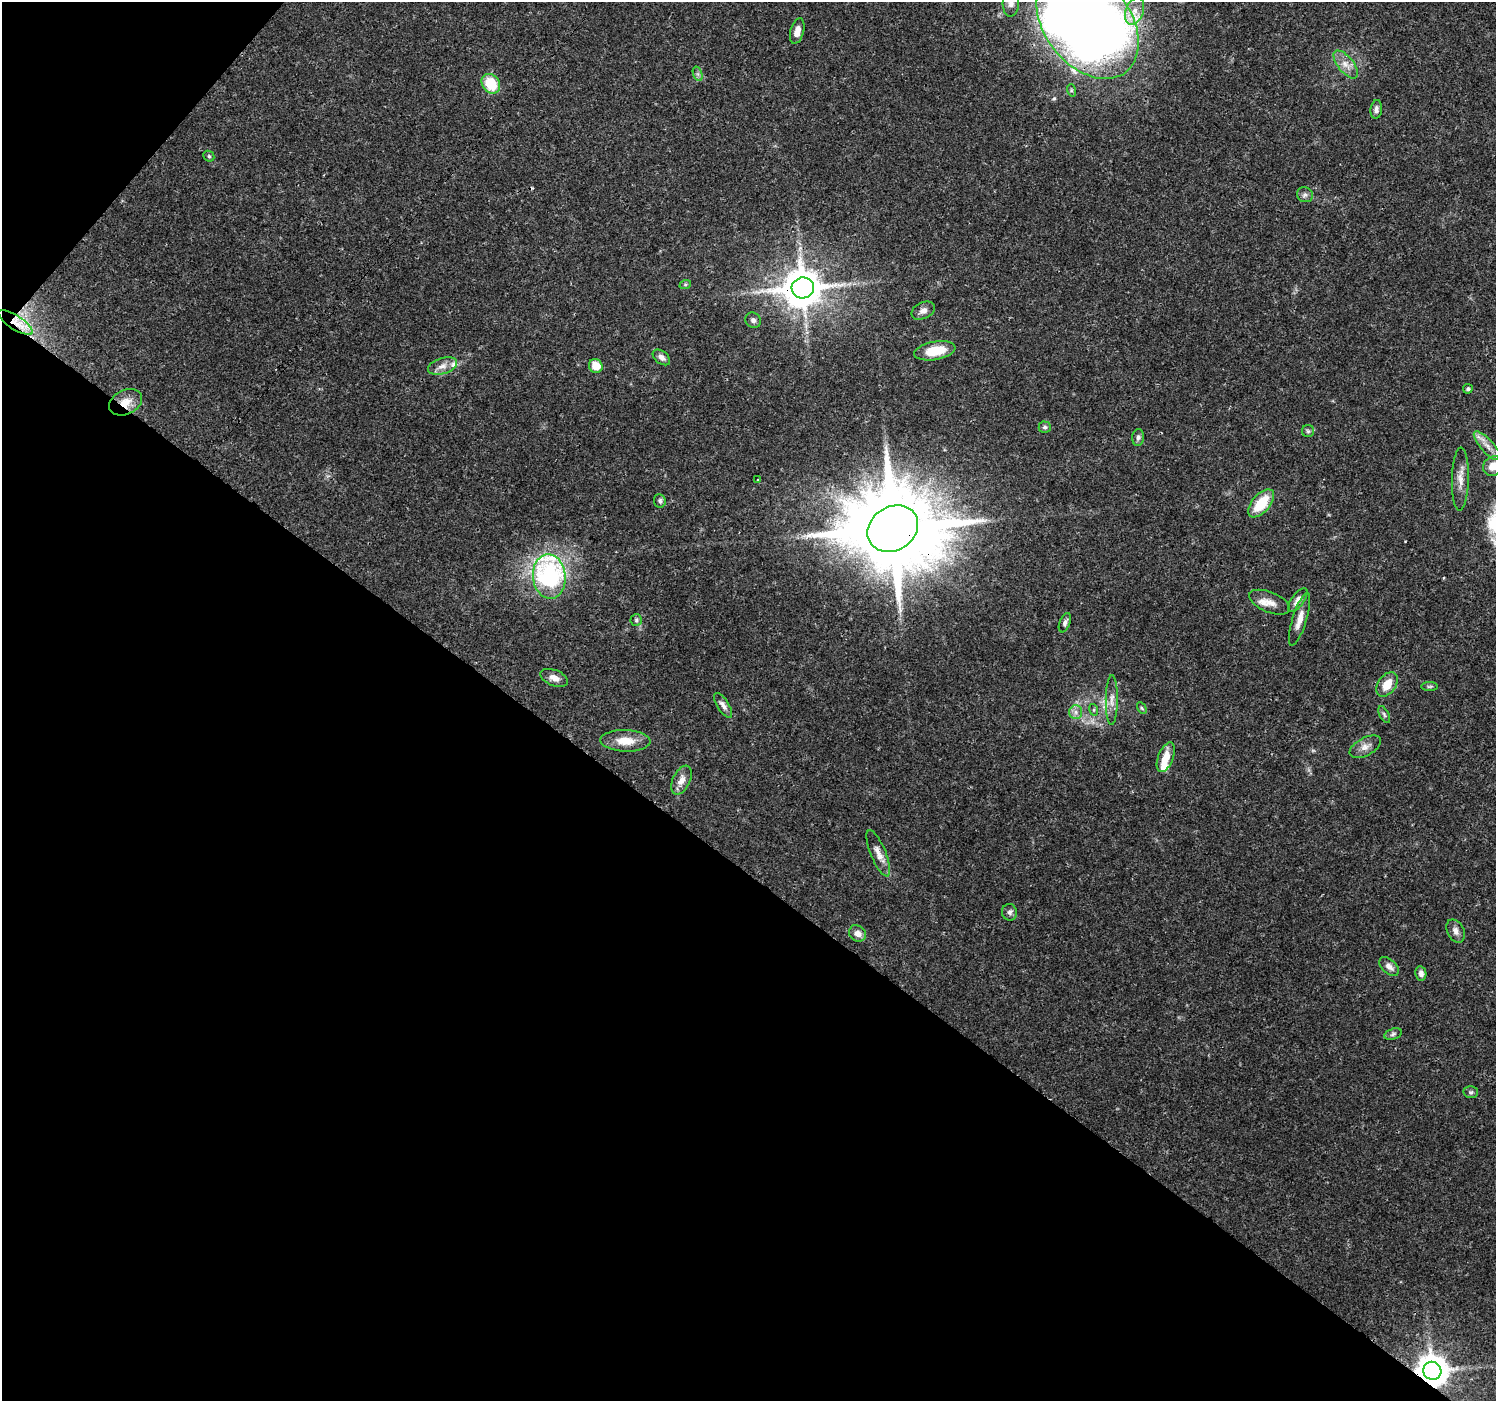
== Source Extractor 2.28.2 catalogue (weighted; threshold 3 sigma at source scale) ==
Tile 9 of 4 x 4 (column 1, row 3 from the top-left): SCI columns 3-1496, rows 1577-2975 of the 5988 x 6020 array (HDU 1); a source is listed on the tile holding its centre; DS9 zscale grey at full resolution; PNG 1498 x 1403 px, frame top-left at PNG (2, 2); each listed source drawn as its Kron ellipse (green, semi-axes under 4 px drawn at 4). Shown black and unused: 40% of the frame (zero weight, under 3 of 4 exposures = <1% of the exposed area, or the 3 px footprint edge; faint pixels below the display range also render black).
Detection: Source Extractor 2.28.2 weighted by HDU 2 'WHT'; one run over the whole footprint, this tile lists its part. Background 0.0621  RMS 0.0028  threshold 0.0124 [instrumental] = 3 sigma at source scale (4.5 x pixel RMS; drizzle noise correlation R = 1.50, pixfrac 1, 0.0396/0.0396 arcsec/px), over >= 5 px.
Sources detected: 63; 1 cosmic-ray / hot-pixel residue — neither listed nor drawn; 2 inside a brighter listed object's ellipse — not listed separately; the other 60 listed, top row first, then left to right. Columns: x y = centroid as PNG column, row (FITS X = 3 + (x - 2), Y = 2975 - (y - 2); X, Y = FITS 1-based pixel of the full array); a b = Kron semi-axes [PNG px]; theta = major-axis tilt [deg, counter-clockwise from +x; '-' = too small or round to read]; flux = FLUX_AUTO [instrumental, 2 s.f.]
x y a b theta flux
1011 3 13 8 88 1.6
1135 11 14 8 69 3
1087 23 62 42 -52 490
797 31 13 6 75 2.3
1346 64 17 7 -51 2.6
698 74 7 4 -71 0.72
491 84 10 8 -54 8.8
1071 90 6 4 -73 0.39
1376 109 9 5 82 1
209 156 6 5 - 0.4
1305 195 8 7 - 0.86
685 285 6 4 19 0.38
803 288 11 10 - 910
923 311 12 8 25 1.6
753 320 8 7 - 0.86
16 323 20 7 -33 3.7
935 351 21 9 10 7.5
661 357 10 6 -38 1.4
443 366 15 8 17 2
596 366 7 6 - 4.2
1468 389 5 5 - 0.65
125 402 17 12 26 4.1
1045 427 6 6 - 0.63
1308 431 6 6 - 0.54
1138 437 8 6 86 0.82
1487 446 18 6 -47 2.4
1493 466 10 9 - 3.4
1460 479 32 8 89 3
758 480 3 3 - 0.4
660 501 7 5 -83 0.73
1261 503 17 9 49 8.7
893 529 27 21 32 5200
549 576 22 16 -84 48
1298 600 14 6 52 1.6
1270 602 21 10 -22 3
1299 619 28 7 73 3
636 620 5 5 - 0.52
1065 623 10 5 69 0.87
554 678 14 8 -22 2
1387 684 13 9 54 4.3
1430 686 8 4 1 0.48
1112 700 25 6 90 2.2
723 705 14 6 -57 1.3
1142 708 6 4 -59 0.43
1094 710 6 4 -72 0.38
1076 712 7 6 - 1.1
1384 714 9 4 -63 0.6
625 741 25 10 -2 5
1365 747 17 9 28 2.1
1166 757 15 7 69 4.1
681 780 15 8 64 2.3
878 853 25 7 -67 2.5
1010 912 8 7 - 0.92
1456 931 12 8 -62 1.5
857 933 9 7 -36 2.1
1389 967 12 7 -40 1.7
1421 973 7 5 -81 1.1
1393 1034 9 5 17 0.64
1471 1092 7 6 - 0.63
1432 1371 9 9 - 580
Overlapping masked pixels (flux is a lower limit): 7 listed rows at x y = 1087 23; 803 288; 16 323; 125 402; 1460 479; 893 529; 1432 1371
Isophote crosses this tile's border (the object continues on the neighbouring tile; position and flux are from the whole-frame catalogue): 3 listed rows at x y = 1011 3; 1087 23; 1493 466